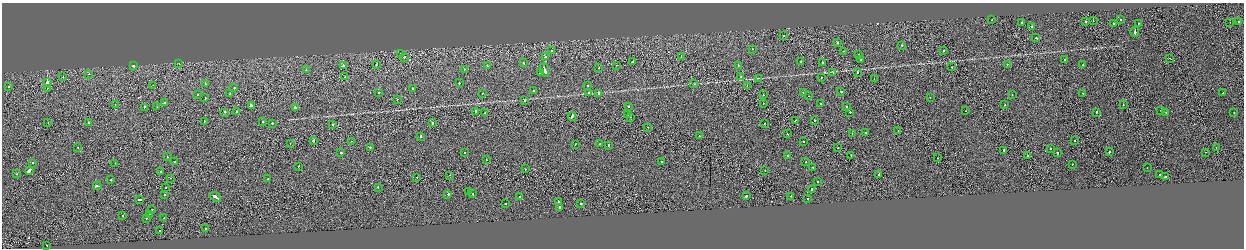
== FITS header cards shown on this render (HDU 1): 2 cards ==
NAXIS1  =                 2484
NAXIS2  =                  492

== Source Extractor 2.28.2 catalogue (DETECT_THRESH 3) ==
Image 2484 x 492 px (HDU 1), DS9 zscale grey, zoomed out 1/2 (1 PNG px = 2 x 2 image px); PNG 1246 x 250 px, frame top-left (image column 1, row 491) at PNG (2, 3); each listed source drawn as its Kron ellipse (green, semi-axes under 4 px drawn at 4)
Background -0.00196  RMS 0.063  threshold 0.188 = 3 sigma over >= 5 px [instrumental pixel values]
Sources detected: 213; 13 cannot appear on this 1/2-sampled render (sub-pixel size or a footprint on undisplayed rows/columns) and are neither listed nor drawn; the other 200 listed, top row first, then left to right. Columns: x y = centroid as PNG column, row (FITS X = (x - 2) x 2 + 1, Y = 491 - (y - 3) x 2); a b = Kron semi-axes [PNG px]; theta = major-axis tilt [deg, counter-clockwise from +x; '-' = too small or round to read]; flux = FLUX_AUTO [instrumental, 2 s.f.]
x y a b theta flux
1120 19 2 2 - 23
992 20 2 1 - 26
1086 21 2 2 - 86
1093 21 2 1 - 22
1239 21 2 2 - 22
1022 22 2 2 - 78
1230 22 2 1 - 19
1114 23 2 2 - 45
1139 23 2 1 - 34
1032 26 2 2 - 150
1135 31 5 2 - 200
784 36 2 1 - 26
1036 38 2 2 - 41
837 43 2 2 - 67
902 45 2 2 - 30
752 49 2 2 - 24
552 51 2 1 - 60
844 51 2 1 - 20
944 51 2 2 - 46
401 54 2 2 - 27
859 54 2 1 - 46
681 56 2 2 - 55
404 57 2 2 - 110
545 57 2 2 - 89
1170 58 2 1 - 16
861 60 2 2 - 130
1065 60 2 2 - 22
801 61 2 2 - 40
523 62 2 2 - 55
632 62 2 2 - 92
823 63 2 2 - 77
179 64 2 2 - 36
376 64 2 2 - 42
1007 64 2 1 - 93
616 65 2 1 - 26
738 65 2 2 - 53
1083 65 2 2 - 90
133 66 2 2 - 150
343 66 2 2 - 74
487 66 2 2 - 21
952 67 2 1 - 34
599 68 2 2 - 22
306 69 2 2 - 53
464 69 2 2 - 41
544 70 7 2 -72 450
833 72 2 1 - 19
857 72 2 2 - 370
540 73 2 2 - 95
89 74 2 1 - 43
63 77 2 1 - 20
345 77 2 1 - 29
741 77 2 2 - 32
758 78 4 2 - 8.4
821 78 2 1 - 73
874 79 2 1 - 24
47 82 2 1 - 3100
459 82 2 2 - 58
205 84 2 2 - 54
694 84 3 2 - 6.8
153 85 2 2 - 32
588 85 2 2 - 79
747 85 2 1 - 16
8 87 2 2 - 43
47 88 2 1 - 19
234 88 2 2 - 52
413 88 2 2 - 50
533 91 2 2 - 22
841 91 2 2 - 150
378 92 2 2 - 61
589 92 2 2 - 78
599 93 2 2 - 180
803 93 2 2 - 100
1083 93 2 2 - 34
1223 93 2 1 - 27
230 94 2 1 - 38
482 94 2 1 - 41
198 95 2 2 - 21
763 95 2 1 - 28
1012 95 2 2 - 22
809 96 2 1 - 28
205 98 2 2 - 41
930 98 2 2 - 23
397 99 2 1 - 32
525 100 2 1 - 33
165 102 2 2 - 62
763 103 2 1 - 34
820 103 2 2 - 55
115 104 2 1 - 32
251 105 3 2 - 280
1005 105 2 2 - 24
1123 105 2 1 - 42
628 106 2 2 - 110
144 107 3 2 - 99
157 107 2 1 - 17
296 107 4 2 - 200
847 107 2 2 - 52
1161 110 2 2 - 34
237 111 3 2 - 110
476 111 2 2 - 110
966 111 2 1 - 20
225 112 2 2 - 79
850 112 2 2 - 61
1096 112 2 2 - 71
1166 112 2 2 - 63
1234 112 2 2 - 18
485 113 2 1 - 22
627 115 2 2 - 41
572 116 4 1 - 160
630 117 2 2 - 32
795 120 2 1 - 74
814 120 2 1 - 43
48 122 2 2 - 19
89 122 2 1 - 64
204 122 2 2 - 32
263 122 2 2 - 55
432 122 3 2 - 140
272 123 2 2 - 120
764 123 2 1 - 26
333 124 2 2 - 39
648 127 2 1 - 12
898 131 2 1 - 18
865 132 2 2 - 51
852 133 2 1 - 29
787 134 2 1 - 29
421 136 2 2 - 160
699 136 2 1 - 24
313 140 2 2 - 260
1075 140 2 2 - 27
351 141 2 1 - 27
803 141 2 2 - 73
290 143 2 1 - 33
575 144 2 2 - 21
599 144 2 2 - 27
608 145 2 2 - 68
78 147 2 2 - 30
370 147 2 2 - 65
838 147 2 1 - 51
1216 147 2 1 - 20
1051 149 2 2 - 30
1004 150 2 2 - 84
464 152 2 2 - 55
1109 152 2 2 - 140
1205 152 2 1 - 18
341 153 2 2 - 280
1057 153 2 2 - 380
787 155 2 2 - 260
851 155 2 2 - 22
1027 155 2 1 - 42
167 157 2 2 - 32
937 158 2 1 - 60
486 159 2 2 - 28
806 161 2 2 - 45
175 162 2 2 - 41
662 162 2 2 - 120
33 163 2 2 - 53
115 163 2 2 - 33
1073 164 2 1 - 27
298 166 2 2 - 40
813 167 2 2 - 170
1147 168 2 1 - 25
525 169 2 2 - 74
29 171 4 2 - 1400
161 171 2 2 - 60
765 171 2 2 - 39
17 174 2 2 - 52
879 174 2 2 - 110
450 175 2 1 - 28
1159 175 2 2 - 160
417 177 2 1 - 24
1165 177 2 2 - 610
171 178 2 1 - 12
268 179 2 2 - 33
111 180 2 1 - 48
817 182 2 2 - 49
97 186 4 2 - 150
378 187 2 2 - 43
165 188 2 2 - 44
811 189 2 2 - 53
469 192 2 2 - 22
165 194 2 2 - 45
448 194 2 2 - 220
473 194 2 2 - 27
746 196 2 2 - 120
791 196 2 1 - 68
216 197 6 2 -37 300
519 197 2 1 - 150
807 199 2 2 - 40
140 200 3 2 - 390
558 201 2 2 - 75
506 204 2 2 - 39
581 204 2 2 - 66
559 208 3 2 - 630
151 210 2 2 - 35
149 214 2 1 - 13
122 215 2 2 - 23
146 218 2 2 - 39
164 218 2 2 - 42
205 229 2 2 - 83
160 231 2 1 - 350
47 245 2 1 - 23
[13 sub-pixel or undisplayed-footprint detections neither listed nor drawn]